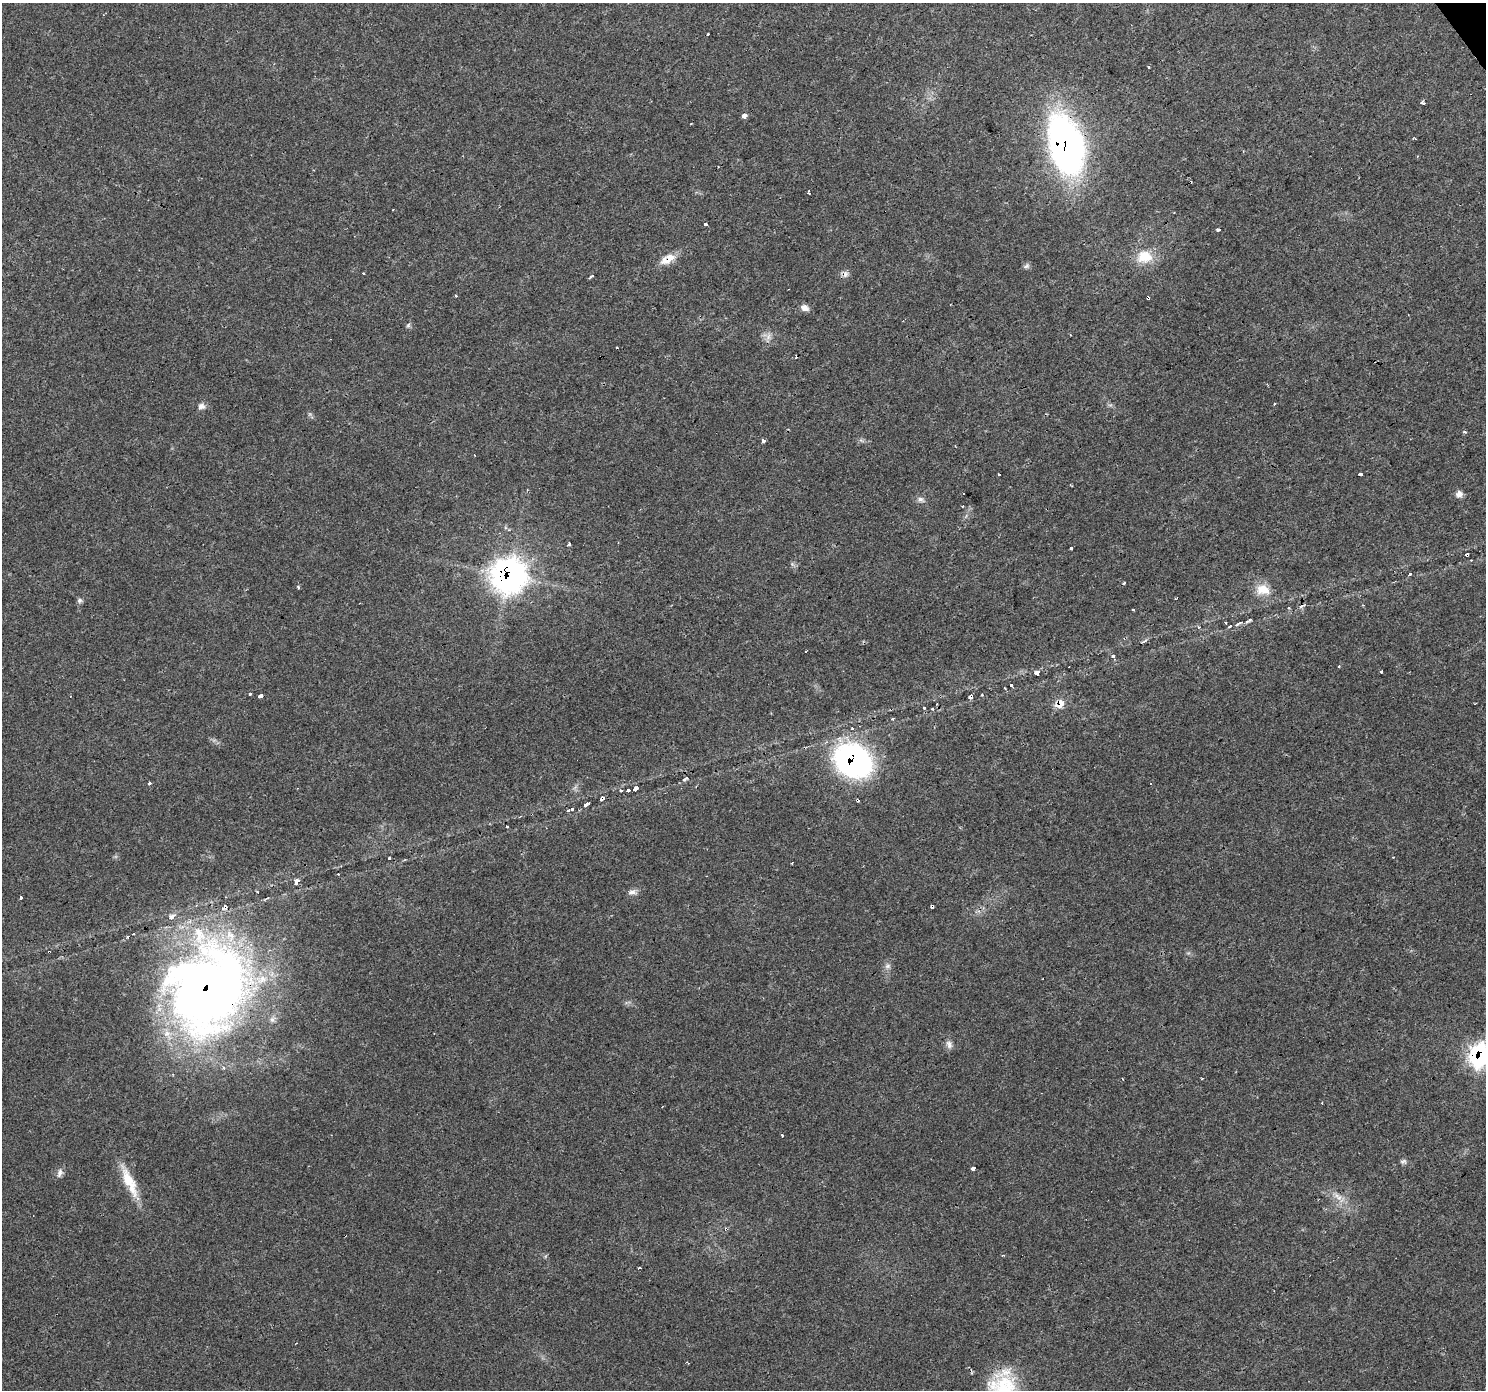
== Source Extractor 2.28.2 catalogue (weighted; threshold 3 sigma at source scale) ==
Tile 10 of 4 x 4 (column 2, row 3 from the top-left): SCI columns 1485-2968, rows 1576-2963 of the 5935 x 5862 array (HDU 1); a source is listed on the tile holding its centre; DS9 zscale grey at full resolution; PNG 1488 x 1392 px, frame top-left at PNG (2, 3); no overlay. Shown black and unused: <1% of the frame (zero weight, under 3 of 4 exposures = <1% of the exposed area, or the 3 px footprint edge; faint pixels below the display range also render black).
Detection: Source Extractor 2.28.2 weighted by HDU 2 'WHT'; one run over the whole footprint, this tile lists its part. Background 0.0161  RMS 0.003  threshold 0.0136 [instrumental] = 3 sigma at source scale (4.5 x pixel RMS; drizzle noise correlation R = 1.50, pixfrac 1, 0.0396/0.0396 arcsec/px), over >= 5 px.
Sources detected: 113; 20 cosmic-ray / hot-pixel residue — not listed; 4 inside a brighter listed object's ellipse — not listed separately; the other 89 listed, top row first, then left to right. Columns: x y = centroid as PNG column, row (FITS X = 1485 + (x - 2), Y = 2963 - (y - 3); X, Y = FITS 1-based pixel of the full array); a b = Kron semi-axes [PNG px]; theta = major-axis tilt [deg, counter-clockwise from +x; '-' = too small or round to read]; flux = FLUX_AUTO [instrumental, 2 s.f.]
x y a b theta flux
1422 102 4 3 - 2.1
744 116 4 3 - 12
1414 139 4 2 - 0.35
1066 145 56 31 -76 120
809 192 4 3 - 0.67
705 224 3 3 - 2.7
1218 230 3 3 - 2.3
1144 257 21 16 7 7.1
668 259 20 10 30 4.1
1026 266 10 5 19 0.75
845 274 10 7 67 1.2
591 276 5 4 - 0.56
456 296 3 2 - 0.54
1148 298 3 3 - 1.9
805 308 10 8 -26 1.6
408 325 6 5 - 0.54
768 337 7 7 - 1.4
1274 404 3 3 - 0.34
201 406 9 8 - 1.3
1464 432 4 3 - 0.58
763 441 3 3 - 9.7
474 455 2 2 - 0.21
1360 474 4 3 - 2.5
999 475 3 3 - 1.9
1071 485 5 2 - 0.22
964 493 3 3 - 1.7
1459 494 8 7 - 1.4
921 499 10 7 -24 1.2
962 506 3 3 - 0.56
569 544 3 3 - 2.2
1071 548 3 3 - 1.3
1467 555 4 3 - 1.2
1410 574 4 3 - 0.63
509 576 16 15 - 210
1123 583 3 3 - 0.87
298 587 3 3 - 1.4
1263 590 18 13 -5 4.8
80 600 7 6 - 0.76
1289 608 4 3 - 0.39
1250 620 7 4 40 0.7
1225 623 3 3 - 0.41
1238 623 13 4 29 1.2
1199 627 4 4 - 0.43
1144 641 7 3 32 0.51
1113 656 3 3 - 0.94
1339 667 3 3 - 0.49
1036 672 3 3 - 6.4
1381 672 3 3 - 0.78
1011 685 3 3 - 0.76
1005 688 4 2 - 0.24
250 694 3 3 - 0.61
982 695 3 3 - 0.25
260 696 4 3 - 2.7
971 696 5 3 - 1.6
1060 704 13 10 29 3.1
924 708 3 3 - 0.58
892 719 3 3 - 0.6
853 761 33 27 -35 75
685 778 8 4 34 0.84
149 783 3 3 - 1.6
635 788 5 3 - 1.3
628 790 4 3 - 1
621 791 4 4 - 0.47
602 798 5 4 - 1.6
586 804 6 3 32 1.2
569 810 8 3 20 1.1
507 826 3 3 - 0.73
389 858 3 3 - 0.81
296 882 9 6 71 1.7
632 892 12 7 12 1.3
21 897 3 3 - 3
932 906 4 3 - 2.2
172 917 10 5 36 1.5
887 966 9 6 2 0.99
208 989 87 73 70 280
949 1044 12 7 -71 1.4
1480 1056 12 11 - 68
1123 1079 3 2 - 0.24
782 1136 3 2 - 0.45
1404 1161 8 6 4 0.76
973 1168 4 3 - 4.5
60 1173 13 7 75 1.3
128 1180 41 12 -63 8.5
1338 1196 17 7 -36 2.7
726 1229 3 3 - 1.5
1003 1255 4 3 - 0.49
639 1268 4 2 - 0.54
687 1362 3 2 - 0.27
1003 1388 42 37 -25 24
Overlapping masked pixels (flux is a lower limit): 14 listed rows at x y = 1066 145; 668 259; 1148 298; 1467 555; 509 576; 971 696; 1060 704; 853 761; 602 798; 932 906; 208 989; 1480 1056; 726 1229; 1003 1388
Isophote crosses this tile's border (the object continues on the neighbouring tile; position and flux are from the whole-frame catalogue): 2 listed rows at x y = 1480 1056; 1003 1388